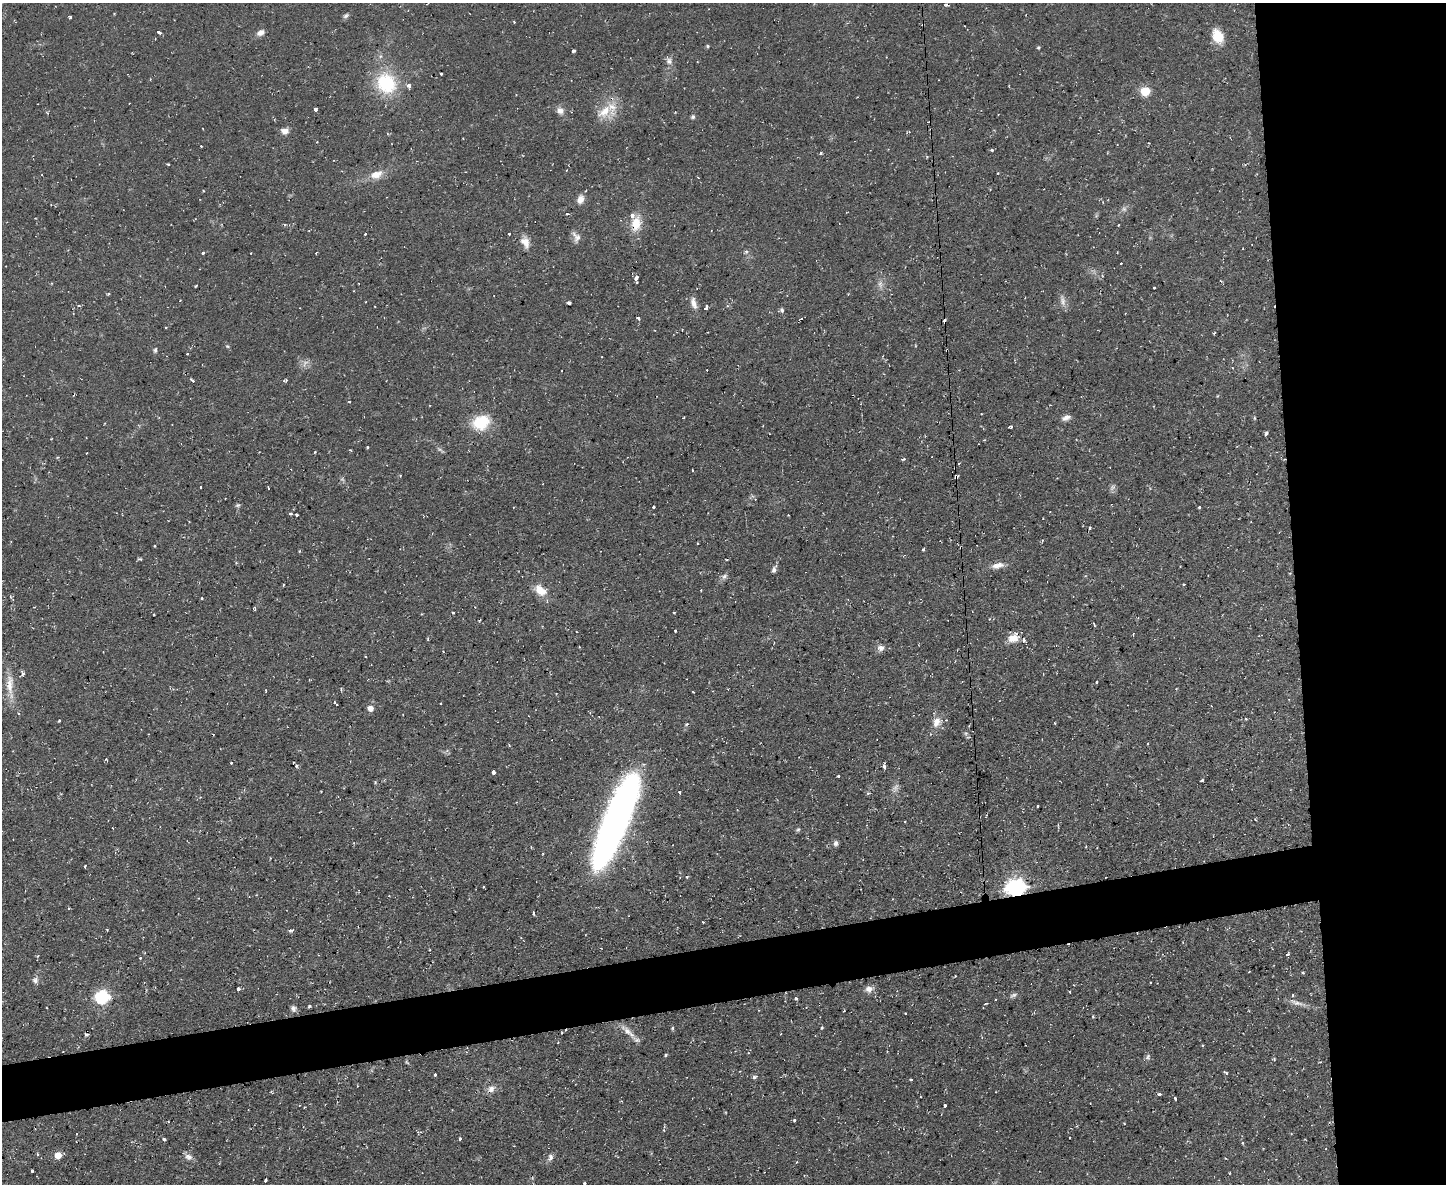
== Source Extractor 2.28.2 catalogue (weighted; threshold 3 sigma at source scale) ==
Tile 6 of 3 x 4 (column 3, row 2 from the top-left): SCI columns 3020-4463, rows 2366-3547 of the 4703 x 4729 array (HDU 1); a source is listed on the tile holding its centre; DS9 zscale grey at full resolution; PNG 1448 x 1186 px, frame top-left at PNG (2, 3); no overlay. Shown black and unused: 15% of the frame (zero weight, under 2 of 3 exposures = <1% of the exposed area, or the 3 px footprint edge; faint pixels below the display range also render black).
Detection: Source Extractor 2.28.2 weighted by HDU 2 'WHT'; one run over the whole footprint, this tile lists its part. Background 0.0596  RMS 0.0061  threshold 0.0276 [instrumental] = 3 sigma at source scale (4.5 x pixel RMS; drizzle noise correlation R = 1.50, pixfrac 1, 0.05/0.05 arcsec/px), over >= 5 px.
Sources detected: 198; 3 too faint to see at this stretch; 12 cosmic-ray / hot-pixel residue — not listed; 4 inside a brighter listed object's ellipse — not listed separately; the other 179 listed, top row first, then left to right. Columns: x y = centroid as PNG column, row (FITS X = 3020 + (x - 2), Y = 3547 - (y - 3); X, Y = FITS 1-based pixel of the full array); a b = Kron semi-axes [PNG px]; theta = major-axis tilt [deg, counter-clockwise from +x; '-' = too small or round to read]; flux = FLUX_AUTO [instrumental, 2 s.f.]
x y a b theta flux
945 5 7 2 -12 1
114 14 3 2 - 0.47
346 16 8 5 39 1.5
70 17 3 3 - 4.4
514 22 3 3 - 0.57
923 25 3 2 - 1.3
159 32 4 3 - 4.2
261 33 10 6 25 3.3
1218 36 14 10 -65 13
707 46 4 4 - 0.82
1038 47 4 4 - 0.76
574 51 4 3 - 1.4
669 61 9 8 - 2.7
441 74 3 3 - 1.1
386 83 23 19 -56 37
409 85 3 3 - 3.9
1145 91 6 5 - 29
129 103 2 2 - 0.36
315 109 3 3 - 5.6
560 111 10 8 -30 3.5
604 111 26 12 42 12
47 113 5 3 - 0.68
693 117 6 5 - 1.2
285 131 8 7 - 3.9
201 146 3 2 - 0.91
992 150 3 3 - 1.2
821 153 4 3 - 0.98
168 164 3 3 - 0.98
376 174 18 11 22 7.5
580 199 11 9 75 3.8
1124 209 7 6 - 1.6
567 214 5 2 - 0.76
636 224 19 12 80 11
1118 225 3 2 - 0.43
365 234 3 3 - 1.3
509 234 3 3 - 1.2
577 237 14 9 69 3.7
525 242 16 10 -61 5.6
746 252 5 5 - 1.1
203 253 3 3 - 2.2
636 278 4 3 - 7.7
637 282 3 2 - 0.86
880 284 9 7 -75 2.6
196 286 4 2 - 0.54
1154 288 3 3 - 0.93
569 303 4 3 - 1.5
694 303 17 7 -76 4.2
79 306 4 3 - 0.77
706 308 5 3 - 2.9
782 310 6 5 - 1.3
639 318 4 4 - 1.2
802 319 3 3 - 2.4
944 321 4 3 - 2.3
166 327 3 2 - 0.54
682 330 3 2 - 0.68
1214 333 5 3 - 0.57
227 346 5 4 - 0.79
155 350 7 5 81 1.2
947 351 3 3 - 1
187 354 3 2 - 0.66
192 380 4 3 - 1.4
285 380 6 3 23 0.89
349 402 4 3 - 0.64
1066 418 11 6 23 2.9
1254 418 5 3 - 0.64
481 422 24 18 23 19
1011 427 3 3 - 1.2
1266 433 5 3 - 1.4
984 440 3 2 - 0.49
367 447 3 3 - 0.97
315 452 3 3 - 0.51
903 459 5 3 - 0.75
955 468 3 2 - 0.42
692 470 3 2 - 0.74
956 476 3 3 - 19
201 487 3 2 - 0.77
1112 487 9 6 63 1.8
268 488 3 2 - 1.3
755 499 5 4 - 0.78
238 505 6 5 - 1.1
653 507 3 3 - 1.9
1199 507 3 3 - 1.2
290 514 4 3 - 1.5
297 515 3 3 - 1.5
1090 528 4 3 - 0.82
1042 540 3 3 - 0.76
154 546 3 3 - 1
961 548 3 3 - 1.7
923 549 3 2 - 0.97
997 565 17 7 13 5
774 570 10 5 68 1.9
724 577 8 5 62 1.9
1184 584 3 3 - 0.54
540 590 15 9 -42 9.9
202 598 3 3 - 0.74
255 609 3 3 - 0.91
453 612 3 3 - 1.1
1094 625 4 2 - 0.95
675 631 3 2 - 0.84
1013 638 13 10 20 6.5
881 648 8 8 - 2.8
23 673 7 4 -57 1.4
309 680 2 2 - 0.49
1097 682 3 3 - 1.1
10 685 36 9 -87 11
441 703 3 2 - 0.6
336 704 5 2 - 0.82
370 708 6 5 - 4.8
1246 718 4 3 - 0.58
937 722 14 10 69 6
1055 723 3 2 - 0.59
1148 744 3 2 - 0.77
106 759 4 3 - 0.6
231 763 3 2 - 0.67
296 766 4 4 - 0.83
884 766 4 3 - 2.1
493 772 4 3 - 4.7
838 776 2 2 - 0.62
1202 780 4 2 - 0.87
895 788 13 7 61 2.8
680 792 4 2 - 0.72
868 793 5 3 - 0.68
1038 806 3 3 - 1.7
616 821 88 19 67 370
798 830 6 5 - 0.95
836 843 7 6 - 1.7
531 847 3 3 - 0.5
85 866 3 2 - 0.74
687 876 4 3 - 0.56
483 887 3 2 - 0.81
1016 888 8 7 - 290
533 913 4 2 - 0.9
703 922 3 2 - 0.39
291 930 7 4 21 1.2
1288 954 4 3 - 1.1
1303 973 4 3 - 0.67
35 980 9 7 38 2.3
238 989 3 3 - 2.1
869 989 9 8 - 3.6
1070 991 3 2 - 0.94
1013 995 11 5 27 1.6
1293 995 3 3 - 1.1
102 997 7 6 - 99
796 998 3 3 - 1.7
985 1003 4 2 - 0.63
1296 1003 22 6 -17 4.1
309 1006 4 3 - 0.77
293 1008 9 7 -69 2.1
844 1011 3 2 - 0.56
905 1013 3 2 - 0.68
1093 1016 4 3 - 0.78
822 1028 4 3 - 0.87
627 1031 21 8 -44 6
86 1034 5 2 - 1.2
665 1055 5 3 - 0.74
1148 1057 9 5 56 1.4
1274 1060 4 4 - 0.72
407 1062 8 3 -45 0.77
1226 1073 6 3 -31 0.9
435 1074 3 3 - 1.1
754 1077 6 4 18 1.2
911 1080 3 3 - 0.91
491 1089 11 7 47 3.5
1159 1094 5 4 - 0.95
920 1097 3 2 - 0.58
1175 1098 3 3 - 1.9
945 1105 4 3 - 2.2
794 1120 3 3 - 1.4
76 1134 2 2 - 0.62
164 1139 4 3 - 2.1
460 1139 3 3 - 1.8
37 1154 4 3 - 0.71
58 1155 5 5 - 9.1
188 1157 11 8 -19 2.9
550 1157 10 7 80 2.2
796 1162 5 3 - 0.49
32 1171 3 3 - 0.9
265 1180 4 3 - 1
584 1184 3 3 - 1.2
Overlapping masked pixels (flux is a lower limit): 10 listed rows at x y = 923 25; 636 224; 944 321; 947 351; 481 422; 955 468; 956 476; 961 548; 616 821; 1016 888
Isophote crosses this tile's border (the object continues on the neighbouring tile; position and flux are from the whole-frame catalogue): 1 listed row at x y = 584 1184